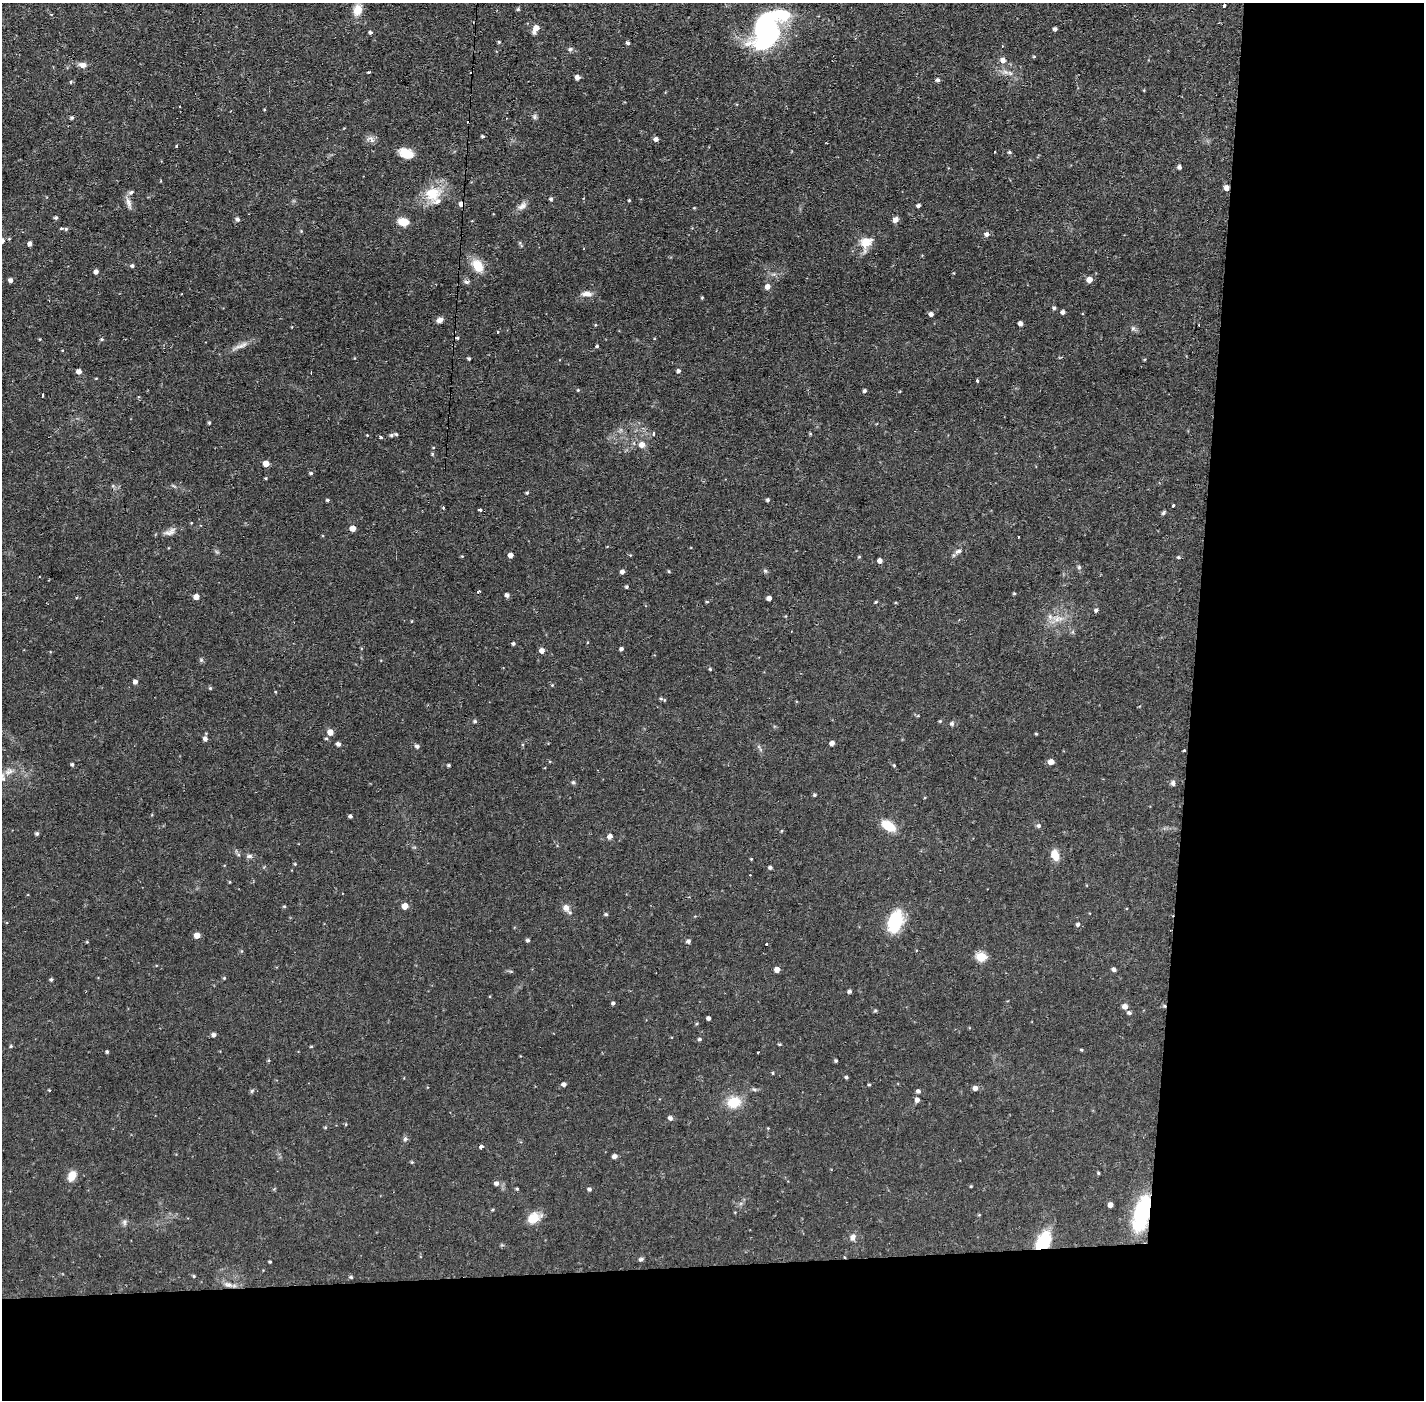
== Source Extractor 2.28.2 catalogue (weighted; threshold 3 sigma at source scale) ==
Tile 9 of 3 x 3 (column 3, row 3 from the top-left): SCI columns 2846-4267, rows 53-1450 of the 4267 x 4298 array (HDU 1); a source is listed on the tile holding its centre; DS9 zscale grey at full resolution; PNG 1426 x 1402 px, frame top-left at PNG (2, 3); no overlay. Shown black and unused: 24% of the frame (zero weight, under 2 of 3 exposures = <1% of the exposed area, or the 3 px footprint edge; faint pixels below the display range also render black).
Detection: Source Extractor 2.28.2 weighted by HDU 2 'WHT'; one run over the whole footprint, this tile lists its part. Background 0.0566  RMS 0.006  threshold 0.027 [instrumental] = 3 sigma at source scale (4.5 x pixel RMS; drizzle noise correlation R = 1.50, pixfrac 1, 0.05/0.05 arcsec/px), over >= 5 px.
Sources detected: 243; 3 inside a brighter object's white glare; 8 cosmic-ray / hot-pixel residue — not listed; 3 inside a brighter listed object's ellipse — not listed separately; the other 229 listed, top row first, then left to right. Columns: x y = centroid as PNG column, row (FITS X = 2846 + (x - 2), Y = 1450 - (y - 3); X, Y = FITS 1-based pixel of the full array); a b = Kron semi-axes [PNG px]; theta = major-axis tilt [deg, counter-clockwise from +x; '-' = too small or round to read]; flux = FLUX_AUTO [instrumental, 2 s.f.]
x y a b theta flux
1224 6 4 3 - 1.9
517 9 5 4 - 0.84
358 10 12 8 75 8.6
766 27 32 17 -54 72
536 28 9 5 60 5
1055 29 4 3 - 1.5
370 32 4 4 - 1.2
499 42 4 4 - 0.69
628 43 5 4 - 1.2
1002 46 3 3 - 0.66
570 49 7 5 2 1.3
1034 57 5 3 - 0.59
1003 60 6 6 - 3.5
83 65 10 7 -7 3.1
368 72 3 2 - 0.95
577 77 5 4 - 2.6
938 80 5 4 - 1.4
535 117 8 5 83 1.2
72 118 5 4 - 1.1
482 136 4 3 - 0.84
371 139 16 6 -23 2.5
656 139 5 4 - 2.1
177 146 3 3 - 1.4
995 152 2 2 - 0.68
1009 152 5 4 - 0.87
406 153 14 9 -19 10
1179 167 5 4 - 1.4
1226 188 5 5 - 3.2
131 192 6 5 - 1.4
432 193 21 20 - 15
551 199 4 4 - 1.2
629 200 3 3 - 0.56
129 203 18 6 -74 3.3
462 204 5 4 - 3.6
918 205 4 3 - 1.5
522 206 14 8 33 3.2
694 208 4 4 - 0.51
56 218 4 4 - 1.2
237 219 6 5 - 1.4
895 220 5 5 - 4.3
403 222 9 6 -9 11
61 229 3 3 - 1
66 229 5 4 - 0.8
301 231 4 4 - 0.55
987 234 6 5 - 2.2
2 241 5 5 - 2.7
866 243 19 15 61 9
30 244 4 4 - 2
520 244 11 3 -67 0.91
132 266 5 4 - 1.1
478 266 16 11 -57 10
96 272 4 4 - 2.5
1089 279 5 5 - 4.7
10 280 4 4 - 1.9
466 282 8 5 -7 1.5
767 287 6 6 - 3.2
587 294 15 7 -2 3.5
702 298 4 4 - 0.55
1054 308 4 4 - 1.2
1063 312 4 4 - 2
931 314 5 4 - 2
440 320 8 6 21 2.5
1020 323 4 4 - 2.5
1133 328 6 5 - 1.2
497 332 3 3 - 1.6
457 338 4 3 - 0.87
40 339 4 2 - 0.38
102 339 5 4 - 0.82
244 344 10 7 34 2.8
597 346 3 3 - 0.82
62 350 4 3 - 0.39
469 359 4 3 - 0.95
1145 359 4 3 - 0.51
79 371 5 5 - 2.7
678 371 5 4 - 1.3
978 381 3 3 - 1.6
578 390 4 4 - 0.58
865 391 4 4 - 1.2
43 395 3 2 - 0.78
209 423 4 3 - 0.74
653 434 5 3 - 1.6
367 435 3 3 - 0.41
391 435 6 4 27 1.2
380 437 4 3 - 0.99
642 445 6 6 - 4
432 454 5 4 - 0.81
266 463 5 4 - 6.4
311 473 4 4 - 0.93
266 478 4 3 - 0.54
113 486 6 4 -72 0.8
527 493 4 4 - 0.76
327 500 4 3 - 0.88
768 500 4 4 - 1
1173 505 3 3 - 3.5
480 510 3 3 - 5.1
1163 513 7 4 54 0.94
353 528 5 4 - 5.1
169 532 18 8 22 3.8
958 551 9 6 24 2
511 555 4 4 - 2.9
630 555 4 4 - 0.5
462 556 4 3 - 0.53
859 557 4 4 - 0.6
1178 557 5 4 - 0.8
880 561 4 4 - 2.6
1079 567 6 5 - 0.99
669 571 5 4 - 0.65
765 571 6 5 - 1
622 572 5 4 - 2
626 587 3 3 - 0.88
478 592 3 3 - 1.3
1014 593 4 3 - 0.67
507 595 4 4 - 1.8
196 597 5 4 - 3.6
769 598 4 4 - 3.1
707 602 4 4 - 0.7
876 602 4 3 - 0.63
1096 610 5 4 - 1.2
1057 619 12 8 29 4.9
412 621 4 3 - 0.39
1073 632 6 4 -90 0.95
513 643 4 4 - 1
621 649 4 4 - 1.3
542 650 5 4 - 3.5
710 669 4 4 - 0.64
135 682 5 5 - 2.1
210 688 4 4 - 0.7
661 699 6 4 -1 1
475 721 5 4 - 0.96
940 721 4 4 - 0.67
952 724 5 5 - 1.4
330 732 5 5 - 5.5
1036 734 3 3 - 0.59
326 738 5 4 - 0.81
205 739 5 4 - 2.1
832 743 4 4 - 2.8
338 744 4 4 - 2.1
417 746 6 5 - 1.6
1184 751 3 3 - 1.5
1051 762 5 4 - 5
72 764 4 4 - 1
448 765 3 3 - 0.85
894 765 4 3 - 0.6
9 771 12 9 21 3.8
573 782 6 4 -74 1
1173 783 7 6 - 1.5
814 795 4 4 - 0.88
925 797 4 3 - 0.48
350 816 4 3 - 1.2
889 826 14 8 -33 14
1039 826 6 5 - 1.3
782 831 4 3 - 0.49
37 833 5 4 - 1.1
610 836 5 5 - 3.1
1055 855 11 8 -68 7.5
249 856 8 5 0 1.6
751 859 3 3 - 0.49
295 864 4 3 - 0.55
770 867 4 4 - 1.2
230 882 4 3 - 0.46
284 906 4 3 - 0.76
405 906 5 5 - 6.3
566 908 11 8 -55 3.6
606 914 4 4 - 0.94
896 922 26 13 72 24
1078 924 5 5 - 1.3
197 935 5 4 - 4.8
528 940 4 4 - 1.1
688 941 5 4 - 1.6
767 944 3 3 - 2.8
241 951 5 3 - 0.53
981 957 6 5 - 31
777 969 5 4 - 3.8
1114 969 5 4 - 1.8
224 978 4 4 - 0.6
51 979 4 4 - 0.97
850 991 4 4 - 1.3
613 1003 4 4 - 1.1
1125 1006 6 5 - 3.2
1164 1006 4 4 - 0.91
875 1011 6 3 19 0.63
1129 1013 5 4 - 1.3
708 1018 4 4 - 1.6
214 1035 5 4 - 2
699 1039 5 4 - 0.96
779 1044 5 3 - 0.59
11 1046 4 4 - 0.68
311 1047 4 3 - 0.56
1081 1050 4 4 - 0.59
107 1052 4 3 - 0.89
757 1053 2 2 - 0.6
836 1061 3 3 - 0.88
773 1073 5 3 - 0.54
846 1077 4 4 - 0.95
564 1084 5 4 - 2
869 1085 3 3 - 0.67
975 1088 5 5 - 2.7
49 1090 3 3 - 0.52
252 1091 6 5 - 0.95
918 1091 5 4 - 1.4
917 1100 5 5 - 2.4
734 1102 14 12 19 14
670 1118 5 4 - 2
346 1124 5 3 - 0.56
325 1127 4 4 - 0.61
405 1139 7 5 87 1.3
481 1147 4 3 - 12
615 1156 5 4 - 2.6
412 1162 4 4 - 0.65
1098 1173 4 4 - 0.67
72 1176 11 7 63 7
496 1183 6 5 - 1.9
971 1186 4 3 - 0.48
517 1189 3 3 - 0.78
589 1189 5 4 - 1.3
1110 1205 4 4 - 2.9
493 1210 4 4 - 0.58
1142 1213 41 16 75 43
979 1215 4 4 - 0.49
534 1218 16 11 29 8.6
125 1222 9 5 77 1.6
853 1237 8 7 - 2.6
1043 1241 23 14 56 22
844 1257 3 3 - 0.72
641 1259 6 4 21 1.4
270 1262 3 3 - 0.74
194 1276 4 4 - 0.68
351 1277 5 4 - 0.84
228 1285 11 7 -17 3.1
Overlapping masked pixels (flux is a lower limit): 7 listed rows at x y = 1226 188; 462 204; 1184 751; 1164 1006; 1142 1213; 1043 1241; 844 1257
Isophote crosses this tile's border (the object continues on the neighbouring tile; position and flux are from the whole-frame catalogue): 1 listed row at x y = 2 241